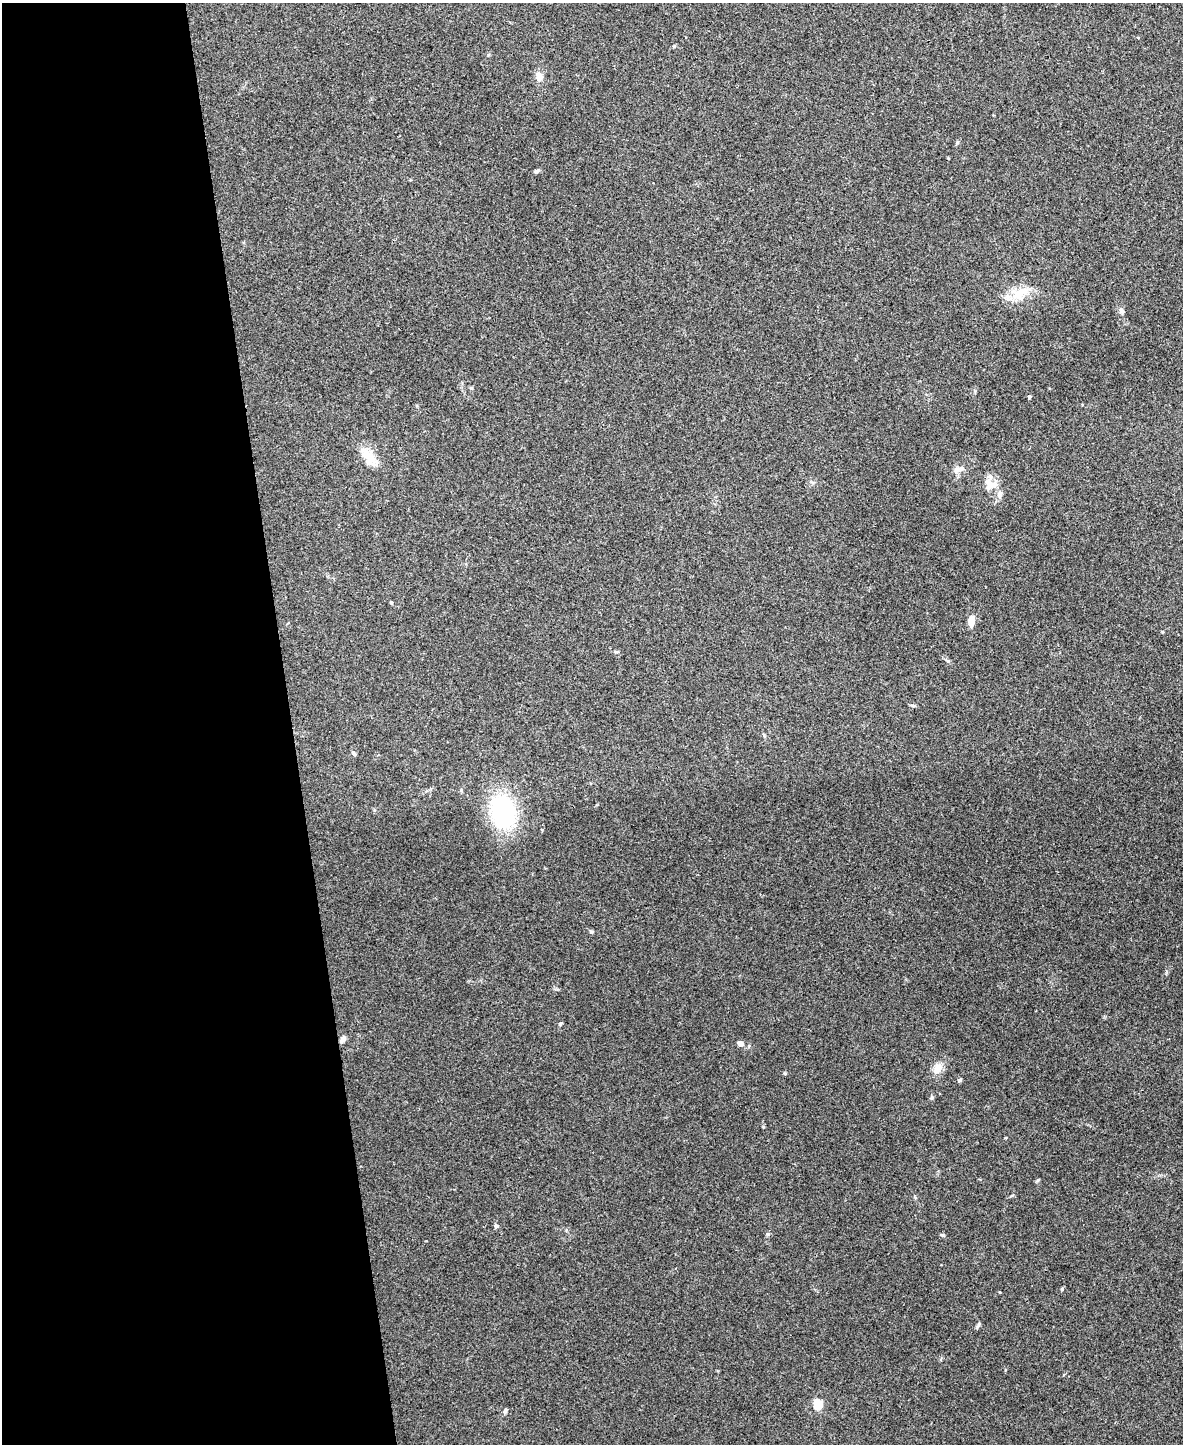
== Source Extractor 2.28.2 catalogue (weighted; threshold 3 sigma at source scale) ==
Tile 5 of 4 x 3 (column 1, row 2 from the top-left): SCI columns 1-1181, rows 1577-3018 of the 4724 x 4706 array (HDU 1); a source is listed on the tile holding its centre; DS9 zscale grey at full resolution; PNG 1185 x 1446 px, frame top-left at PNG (2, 3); no overlay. Shown black and unused: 25% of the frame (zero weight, under 3 of 4 exposures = <1% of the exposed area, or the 3 px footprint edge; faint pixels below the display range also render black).
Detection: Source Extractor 2.28.2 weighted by HDU 2 'WHT'; one run over the whole footprint, this tile lists its part. Background 0.0469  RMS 0.0052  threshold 0.0232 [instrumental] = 3 sigma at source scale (4.5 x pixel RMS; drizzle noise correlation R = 1.50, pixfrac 1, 0.05/0.05 arcsec/px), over >= 5 px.
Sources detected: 33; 3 inside a brighter listed object's ellipse — not listed separately; the other 30 listed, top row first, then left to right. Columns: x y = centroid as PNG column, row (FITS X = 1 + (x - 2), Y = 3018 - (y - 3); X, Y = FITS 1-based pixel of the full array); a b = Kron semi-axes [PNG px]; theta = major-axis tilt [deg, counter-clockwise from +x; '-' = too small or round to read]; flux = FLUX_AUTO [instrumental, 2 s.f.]
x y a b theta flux
674 46 5 4 - 0.55
539 76 12 8 -88 3.3
536 171 6 5 - 0.98
1018 294 18 12 52 8.6
1121 311 7 6 - 1.4
471 388 5 4 - 0.57
1029 397 4 4 - 1.1
368 456 26 12 -56 8.7
959 469 13 7 16 3.2
990 476 41 9 -64 5.1
391 602 5 3 - 0.67
971 621 12 7 86 4.2
913 706 6 4 -2 0.71
764 735 7 3 -60 0.61
354 753 7 4 -49 0.79
503 812 33 24 -74 55
592 932 6 4 -19 0.63
560 1024 5 4 - 0.7
343 1039 8 6 56 2.1
740 1043 8 6 -28 2.5
938 1068 15 10 57 4.8
960 1080 6 4 22 0.74
1038 1180 6 3 70 0.59
496 1226 5 4 - 1.3
768 1234 5 5 - 0.71
942 1235 6 4 -43 0.72
1062 1289 5 3 - 0.55
979 1324 6 4 87 0.86
818 1405 7 5 -77 18
505 1411 7 4 72 0.89
Unlisted compact peaks at least as high as the median listed source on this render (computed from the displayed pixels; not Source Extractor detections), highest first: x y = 932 1097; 948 661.